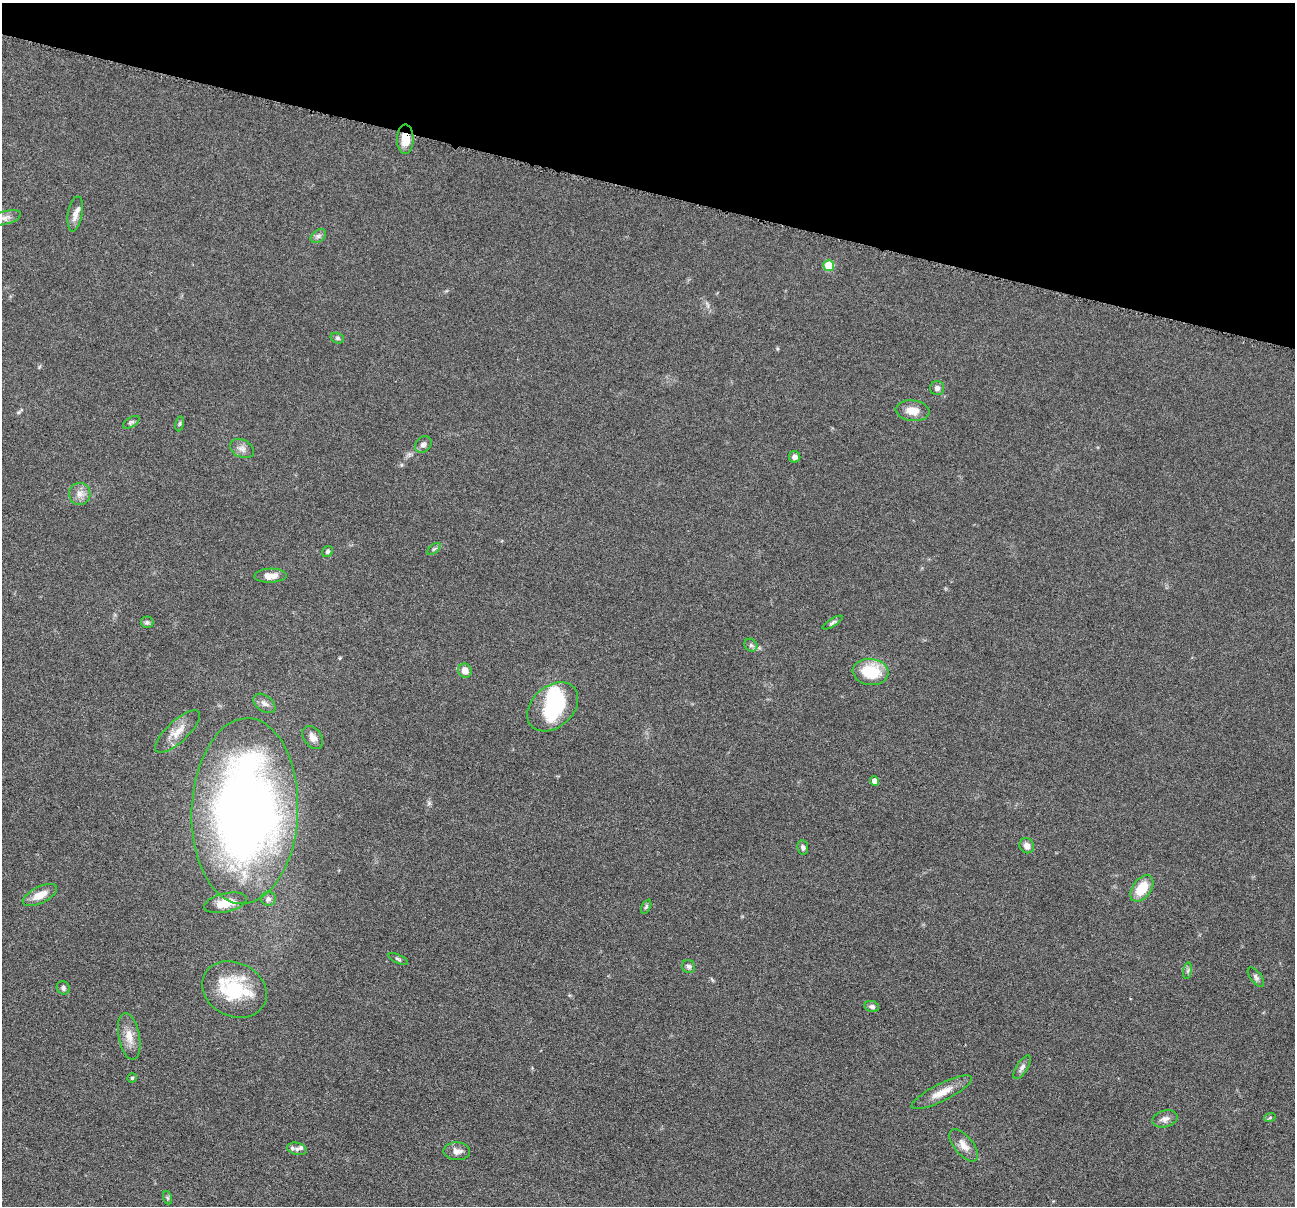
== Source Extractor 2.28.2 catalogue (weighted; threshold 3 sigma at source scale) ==
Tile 2 of 4 x 4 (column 2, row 1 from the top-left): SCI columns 1299-2591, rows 3864-5067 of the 5181 x 5198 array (HDU 1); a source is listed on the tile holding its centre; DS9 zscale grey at full resolution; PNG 1297 x 1208 px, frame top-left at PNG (2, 3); each listed source drawn as its Kron ellipse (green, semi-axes under 4 px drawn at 4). Shown black and unused: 16% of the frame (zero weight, under 4 of 8 exposures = <1% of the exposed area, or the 3 px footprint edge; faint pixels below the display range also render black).
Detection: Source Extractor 2.28.2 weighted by HDU 2 'WHT'; one run over the whole footprint, this tile lists its part. Background 0.0374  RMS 0.0039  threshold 0.0159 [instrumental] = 3 sigma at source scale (4.09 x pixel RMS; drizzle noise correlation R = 1.36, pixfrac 0.8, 0.05/0.05 arcsec/px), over >= 5 px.
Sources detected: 56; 1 inside a brighter object's white glare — neither listed nor drawn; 3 inside a brighter listed object's ellipse — not listed separately; the other 52 listed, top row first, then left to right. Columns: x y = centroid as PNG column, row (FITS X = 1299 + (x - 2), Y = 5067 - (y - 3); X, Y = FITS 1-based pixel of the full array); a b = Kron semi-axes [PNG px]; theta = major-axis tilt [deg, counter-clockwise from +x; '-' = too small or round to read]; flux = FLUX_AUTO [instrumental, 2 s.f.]
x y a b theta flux
405 139 15 8 89 5.8
75 214 18 7 79 2.5
5 218 16 6 15 2.2
318 236 8 5 36 1
829 266 5 5 - 10
337 338 7 5 -15 0.67
937 388 7 7 - 1.4
913 411 17 10 -7 4.3
131 422 9 5 32 0.8
180 424 7 4 81 0.57
423 444 9 7 42 1.4
242 449 13 8 -26 2.1
795 457 5 5 - 1.6
80 494 11 11 - 2.6
434 549 8 4 36 0.71
327 552 6 5 - 0.87
270 576 16 7 2 3.5
147 622 6 6 - 0.71
833 623 11 4 30 0.78
751 645 7 6 - 0.84
465 671 7 6 - 3
871 672 18 13 -7 13
264 703 12 8 -37 1.8
553 707 29 20 42 24
178 732 29 10 43 5.2
313 737 13 8 -55 2.2
875 781 4 4 - 2.4
245 811 93 53 88 320
1027 846 8 7 - 2
803 847 7 5 -84 0.93
1142 888 15 9 53 8.9
40 895 19 8 26 4.5
268 899 7 7 - 1.1
225 903 22 9 13 5.4
646 907 8 4 63 0.61
398 959 10 4 -24 0.65
688 966 7 6 - 0.91
1188 971 8 4 81 0.72
1256 977 11 5 -52 0.96
63 988 7 6 - 1
234 990 33 27 -26 23
872 1006 7 5 -11 0.91
129 1036 24 10 -79 4.6
1022 1067 13 5 57 1.4
132 1078 4 4 - 0.47
942 1092 33 8 26 5.5
1270 1117 6 3 21 0.47
1165 1119 13 8 16 1.9
964 1145 19 9 -50 3.3
297 1149 10 6 -15 1.4
457 1151 13 9 -2 2.4
168 1198 7 4 -70 0.52
Overlapping masked pixels (flux is a lower limit): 1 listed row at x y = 405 139